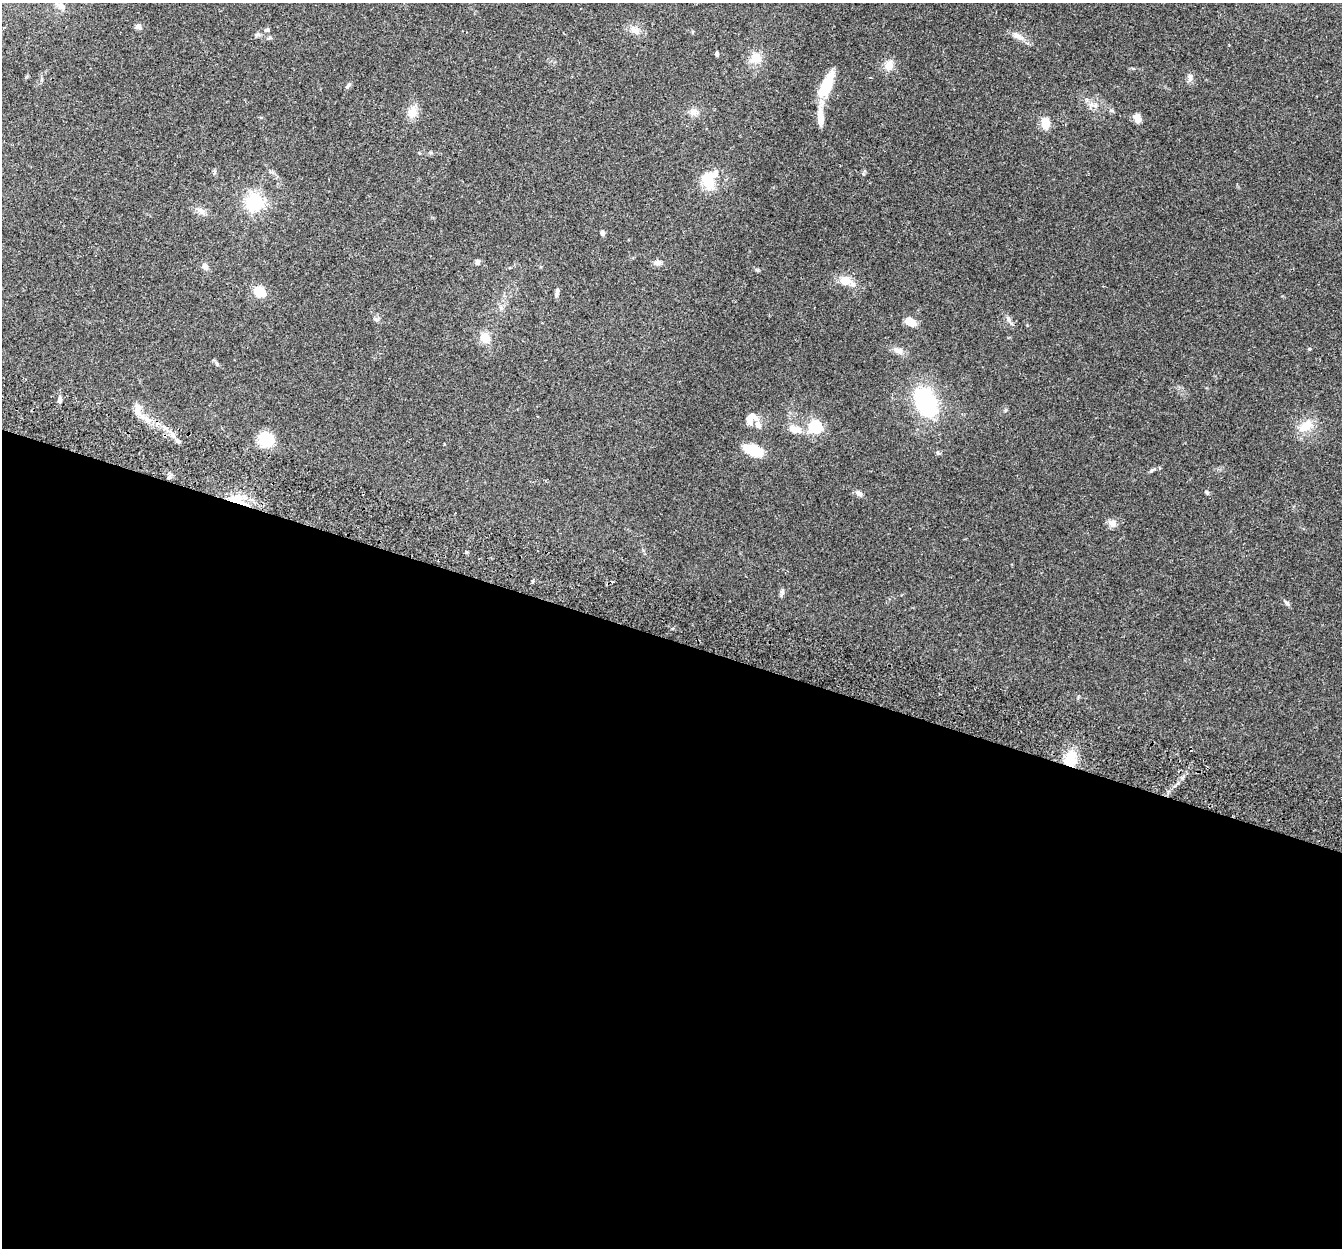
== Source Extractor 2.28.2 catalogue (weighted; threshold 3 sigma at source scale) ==
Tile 14 of 4 x 4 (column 2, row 4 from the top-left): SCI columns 1364-2703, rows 190-1435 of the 5411 x 5490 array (HDU 1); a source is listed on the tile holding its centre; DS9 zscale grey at full resolution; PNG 1344 x 1250 px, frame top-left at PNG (2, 3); no overlay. Shown black and unused: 49% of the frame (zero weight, under 2 of 3 exposures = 3% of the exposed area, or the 3 px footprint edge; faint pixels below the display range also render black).
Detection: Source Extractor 2.28.2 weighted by HDU 2 'WHT'; one run over the whole footprint, this tile lists its part. Background 0.0645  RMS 0.0082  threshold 0.0369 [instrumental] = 3 sigma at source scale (4.5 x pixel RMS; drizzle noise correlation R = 1.50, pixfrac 1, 0.05/0.05 arcsec/px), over >= 5 px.
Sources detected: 64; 2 cosmic-ray / hot-pixel residue — not listed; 4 inside a brighter listed object's ellipse — not listed separately; the other 58 listed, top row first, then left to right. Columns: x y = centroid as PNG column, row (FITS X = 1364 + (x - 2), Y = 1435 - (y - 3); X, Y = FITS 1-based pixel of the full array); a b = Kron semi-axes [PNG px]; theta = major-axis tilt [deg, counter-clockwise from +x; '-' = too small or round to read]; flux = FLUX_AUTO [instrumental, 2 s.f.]
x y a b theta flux
61 5 11 8 -50 4.5
138 26 5 5 - 4.3
267 30 7 5 3 1.4
635 30 16 9 -30 5.8
1018 36 18 7 -27 5.6
717 54 5 3 - 1.7
755 58 15 14 - 9.7
889 65 14 11 73 7.4
1190 78 11 7 -88 3
826 85 29 10 65 29
348 86 10 4 59 1.5
1095 105 9 6 89 2.9
412 112 17 12 68 8.3
693 112 11 9 39 4.5
821 113 18 9 -80 8.2
1137 118 12 8 -77 4.6
1045 124 13 8 -89 11
214 172 7 4 90 1.2
709 180 26 16 69 21
255 202 6 6 - 320
200 211 11 7 -39 3.7
602 233 6 5 - 1.9
477 262 7 5 71 1.9
657 263 8 6 20 2.4
205 267 9 6 -55 3.3
845 281 14 10 -6 9.7
260 292 12 9 -34 16
557 292 10 5 82 2.5
501 308 6 5 - 1.7
376 319 7 5 -21 1.8
1008 319 10 5 -69 2.5
910 322 10 7 -25 11
485 337 13 12 - 8.8
1309 349 5 3 - 0.74
898 351 15 8 -22 4.7
217 364 7 4 -46 1.4
59 400 7 5 -79 2.2
926 402 21 13 -65 110
138 408 14 9 85 5.8
1005 410 6 3 71 0.96
750 418 15 9 73 6.4
758 425 10 8 -63 4.1
1306 426 24 13 37 13
815 427 6 6 - 130
795 429 14 10 -14 7.8
173 435 13 6 -52 4.9
266 439 12 11 - 33
753 450 17 9 -20 27
938 453 6 4 -19 1.1
1151 471 7 4 20 1.3
1206 492 6 5 - 1.2
859 493 10 6 -30 2.7
237 500 18 12 -16 19
1112 523 11 10 - 4.1
533 581 5 3 - 0.88
782 591 9 5 72 1.7
1287 603 8 5 -45 1.8
1070 759 15 12 75 21
Overlapping masked pixels (flux is a lower limit): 2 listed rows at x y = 237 500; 1070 759
Unlisted compact peaks at least as high as the median listed source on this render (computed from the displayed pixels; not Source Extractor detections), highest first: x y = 863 174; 466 552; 1027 325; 756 270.